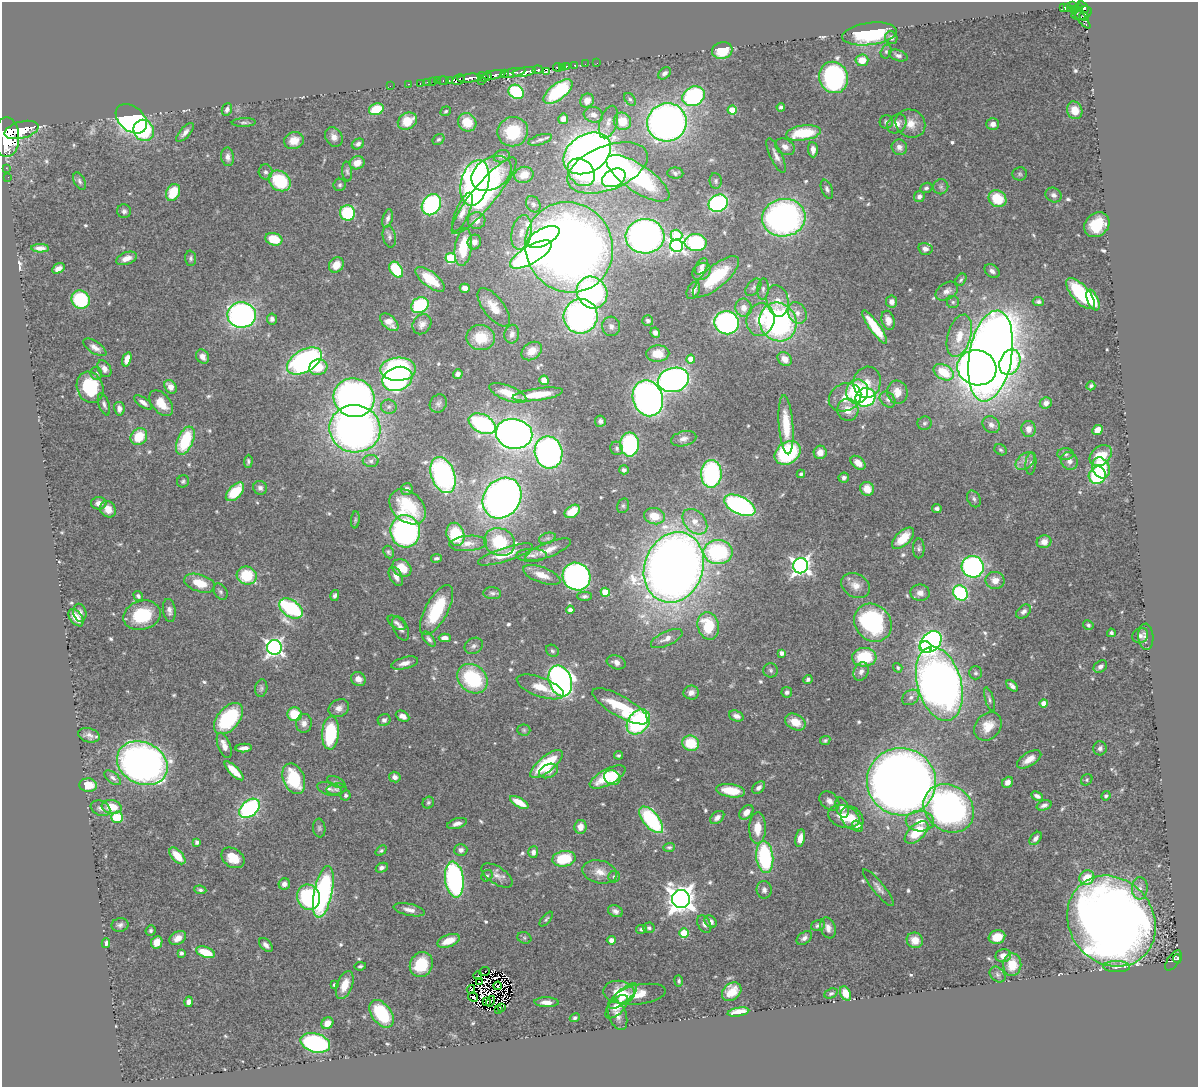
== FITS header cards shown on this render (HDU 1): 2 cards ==
NAXIS1  =                 1196
NAXIS2  =                 1085

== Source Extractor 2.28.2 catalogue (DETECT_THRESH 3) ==
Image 1196 x 1085 px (HDU 1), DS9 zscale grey, 1 PNG px = 1 image px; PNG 1200 x 1089 px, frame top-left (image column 1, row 1085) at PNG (2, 2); each listed source drawn as its Kron ellipse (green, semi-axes under 4 px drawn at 4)
Background 0.526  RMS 0.024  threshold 0.0708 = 3 sigma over >= 5 px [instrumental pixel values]
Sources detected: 622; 12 with non-positive FLUX_AUTO (blend fragments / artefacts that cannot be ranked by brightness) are neither listed nor drawn; of the other 610, the 500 brightest by FLUX_AUTO listed and drawn (110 fainter detections omitted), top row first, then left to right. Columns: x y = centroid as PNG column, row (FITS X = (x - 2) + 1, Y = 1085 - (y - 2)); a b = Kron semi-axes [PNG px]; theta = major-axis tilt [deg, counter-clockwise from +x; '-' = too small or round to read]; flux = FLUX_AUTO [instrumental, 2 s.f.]
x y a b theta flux
1073 6 3 3 - 52
1078 7 4 3 - 47
1083 7 6 4 -52 330
1064 8 4 3 - 75
1068 8 3 2 - 57
1074 9 4 3 - 84
1082 13 10 6 17 190
1084 16 5 4 - 44
1082 18 12 3 -51 120
869 34 28 11 7 120
891 38 7 6 - 5.4
722 50 10 8 14 52
886 52 7 5 74 3.3
898 55 9 5 -18 5.2
862 60 6 5 - 24
597 63 2 2 - 6.3
585 64 2 2 - 8.8
575 65 3 3 - 42
566 66 3 3 - 100
557 67 4 3 - 230
563 67 3 2 - 23
537 70 5 3 - 280
524 72 12 4 10 1300
546 72 4 2 - 17
505 73 3 3 - 150
513 73 13 4 12 430
664 73 7 5 41 6.4
494 75 12 3 11 520
487 76 5 4 - 150
483 77 6 4 -24 130
833 77 16 14 -69 260
469 78 12 4 5 680
443 80 6 3 0 43
459 80 7 4 29 340
437 81 2 2 - 8.3
449 81 3 3 - 51
481 81 2 2 - 21
427 82 2 2 - 9.8
433 82 2 2 - 15
420 83 3 2 - 9.9
409 84 3 2 - 21
390 86 2 2 - 8.7
558 91 17 8 37 120
516 92 8 6 -35 110
693 96 11 9 28 210
630 99 7 4 -53 3.2
587 101 7 6 - 11
781 107 4 3 - 3.3
227 109 6 5 - 5
376 109 7 5 21 50
732 110 4 4 - 44
1075 110 9 7 -69 20
446 111 5 4 - 2.8
593 115 10 7 -15 9.2
131 119 18 12 -40 580
563 119 5 5 - 9.6
407 121 10 8 32 36
622 121 9 8 - 34
244 122 12 3 2 3.5
467 122 9 8 - 37
608 122 17 8 72 12
667 122 20 19 - 930
886 122 7 6 - 5.4
910 123 15 13 -31 22
897 124 10 8 41 13
993 124 6 6 - 8
21 130 17 8 14 2600
144 130 11 10 - 60
185 132 12 5 48 7.9
513 132 15 14 - 65
803 133 17 7 9 75
6 137 20 12 90 6300
334 137 10 8 -57 10
438 139 6 5 - 3.4
540 140 12 5 17 5
294 141 10 8 19 18
358 144 6 5 - 5.1
785 147 10 7 -30 9.1
899 147 8 7 - 7.8
813 150 7 5 -86 9.9
587 153 25 18 33 1100
502 156 8 6 18 4.5
776 156 19 6 -65 9.6
227 157 9 6 -82 8.1
357 163 7 6 - 15
6 168 2 2 - 4.8
607 168 42 22 21 350
347 171 10 5 -84 3.7
266 172 7 7 - 4.9
581 172 15 12 -48 110
491 173 22 15 33 55
675 173 8 5 -3 4.4
1020 174 7 6 - 3.6
524 175 9 8 - 24
8 177 2 2 - 4.7
614 178 12 8 26 180
638 178 37 13 -34 180
79 181 9 5 -64 4.1
280 181 12 9 -38 88
716 181 8 6 -83 3.7
475 183 23 14 76 570
340 185 6 6 - 3.3
941 187 7 7 - 4.8
926 188 6 5 - 3.3
827 189 10 5 -67 4.9
173 192 9 6 63 49
1054 195 8 7 - 7.1
484 196 49 11 50 170
919 196 6 5 - 5.6
997 199 9 8 - 53
718 203 10 8 23 290
533 204 8 6 -59 5.6
431 205 11 9 58 200
124 211 7 6 - 5
462 212 21 7 67 13
348 213 7 7 - 85
388 218 9 5 74 5.5
784 218 22 19 8 500
477 221 9 8 - 11
1097 225 14 11 44 48
521 232 17 10 78 19
676 235 6 5 - 85
645 236 19 17 4 690
389 237 11 6 -79 5.8
543 237 18 8 26 290
274 239 8 6 -18 45
474 242 7 6 - 9.4
696 242 11 8 -3 200
677 246 6 6 - 340
463 247 19 8 83 53
569 247 46 43 -61 1900
40 248 9 4 -2 8
925 249 7 6 - 6.9
531 254 24 9 30 640
127 258 11 6 19 14
191 258 8 5 -87 3.7
451 258 5 5 - 110
336 265 8 7 - 19
702 266 9 5 58 8
58 268 7 4 31 7.9
396 270 9 6 -56 83
702 271 10 7 37 10
992 271 8 6 -39 6.9
716 277 29 11 41 83
430 279 17 7 -38 44
961 280 7 5 53 3.2
753 287 10 6 52 4.4
465 288 5 4 - 9.6
763 289 11 5 85 5.2
693 290 9 6 64 7.7
947 291 12 8 32 9.8
592 293 16 14 -54 360
1080 294 19 8 -48 86
81 300 9 8 - 120
1093 300 11 5 -67 40
778 301 16 11 -79 19
892 302 6 5 - 8.3
953 302 6 6 - 3.7
1038 302 6 4 -3 3.8
420 305 9 7 32 110
494 307 23 10 -52 26
744 308 9 8 - 13
797 313 11 9 -59 12
242 315 14 12 -3 530
581 316 17 17 - 490
272 319 5 5 - 6.4
760 319 16 14 74 41
888 320 10 6 -73 10
648 321 5 5 - 4.5
389 322 11 6 -43 15
778 322 20 18 -58 370
727 323 12 11 - 390
422 324 11 8 56 8.9
611 326 10 9 - 8.4
875 327 20 5 -55 52
655 333 5 4 - 6.9
512 334 9 7 79 7.4
959 336 22 11 74 33
481 338 14 12 -7 40
95 347 13 6 -33 9.4
532 351 11 8 36 18
658 354 11 8 3 30
991 356 46 21 80 2700
203 357 7 6 - 9.3
127 359 7 4 73 15
691 359 4 4 - 22
785 359 8 6 -41 15
304 361 19 11 30 470
1010 362 13 10 65 240
318 367 9 8 - 37
977 368 20 17 -15 1000
104 369 9 6 -60 9.3
398 369 17 11 1 200
944 372 11 7 -29 54
96 373 6 6 - 3.2
458 374 5 4 - 4.7
397 379 15 11 21 350
544 380 5 5 - 26
673 380 16 12 16 630
867 382 16 13 77 20
1091 386 4 3 - 2.9
90 387 16 13 -69 87
170 387 7 5 -55 14
857 392 12 11 - 120
897 392 12 10 -83 17
508 393 19 7 -21 31
538 394 25 6 8 45
845 397 17 13 25 26
865 397 10 9 - 180
354 398 20 19 - 640
648 398 18 15 -70 700
888 400 9 6 -44 5.9
143 402 10 4 -34 8.7
161 403 15 9 -50 25
1046 403 6 5 - 9
104 404 11 5 -71 5.1
438 404 9 8 - 5.4
389 407 8 7 - 4.8
119 409 7 5 -78 9.5
848 410 11 10 - 21
600 421 5 5 - 4.7
924 423 7 7 - 3.6
482 424 14 9 -27 210
786 425 29 7 -85 43
991 425 9 8 - 8.8
355 429 25 23 -11 840
1028 429 8 7 - 11
1097 430 6 4 42 14
514 434 18 15 -10 950
139 437 9 7 51 43
684 439 13 7 13 8.5
185 441 15 8 67 88
629 444 12 9 90 190
617 448 7 6 - 4
1001 450 6 5 - 3
549 452 16 14 -77 490
820 452 7 6 - 14
788 453 14 10 35 150
1066 454 8 6 -3 4.2
1101 456 12 9 39 44
248 461 6 4 88 3.6
371 461 8 6 -1 5.7
1025 461 11 7 38 9.7
1069 461 9 8 - 7.8
858 463 8 5 -40 14
1031 463 11 5 84 4.6
1101 468 11 8 -63 72
624 470 5 4 - 4.2
711 474 14 10 89 220
801 474 4 3 - 3.7
443 475 19 11 -70 290
1097 475 9 8 - 120
844 478 5 5 - 4.6
183 481 6 6 - 2.9
260 488 7 6 - 6.1
407 489 6 6 - 5.2
867 489 7 6 - 20
235 492 11 6 46 60
502 498 21 18 53 980
974 499 9 6 -63 5
99 503 8 6 1 9.4
740 505 17 8 -25 350
623 506 7 6 - 3.5
408 507 20 14 -41 76
108 509 8 7 - 17
937 509 5 4 - 4.6
572 511 8 5 36 34
654 516 10 8 -11 31
355 520 8 4 83 2.7
695 522 15 10 -47 22
405 531 16 14 -83 350
455 534 12 8 -71 62
547 538 9 5 18 4.7
903 538 14 7 43 36
499 542 16 13 -25 76
1044 542 7 6 - 11
468 543 19 7 4 14
919 548 10 5 89 4.3
548 550 24 7 22 19
388 552 6 5 - 3
718 552 14 12 -1 170
505 554 29 7 18 27
532 555 15 6 1 8.4
436 558 5 4 - 3.4
800 566 7 7 - 770
674 567 36 29 69 2400
973 567 11 10 - 360
402 568 10 8 -38 31
542 575 20 7 -20 19
247 576 10 8 -24 67
396 576 10 6 -63 9.1
576 577 14 13 - 530
995 580 9 8 - 15
200 583 16 8 -18 34
855 585 15 11 -30 16
221 592 9 6 -58 4.5
605 592 4 4 - 49
492 593 9 6 -4 4.2
920 593 9 8 - 10
960 593 8 7 - 190
335 595 5 4 - 4
138 596 5 4 - 3.1
585 596 7 4 1 4.1
291 608 13 8 -34 270
169 610 12 6 -83 7.7
436 610 28 11 62 86
570 610 4 4 - 5.3
1024 612 8 6 40 5.5
80 613 9 6 -77 6.8
142 615 19 14 15 83
76 618 10 6 -53 24
397 623 10 5 -34 5.1
873 623 20 17 -49 190
1088 625 5 5 - 3.2
708 626 14 10 -76 67
401 628 13 7 -65 8.4
1111 633 4 3 - 3.7
1140 636 8 7 - 5.3
1146 637 13 7 -86 8.5
445 638 6 4 -1 13
667 638 17 7 24 12
429 639 9 4 -53 4.7
931 642 12 9 45 190
474 646 9 7 32 5.9
274 647 7 7 - 610
925 647 6 5 - 200
552 651 7 5 -36 3.2
782 653 4 4 - 8
864 657 12 9 3 74
616 662 9 6 -20 8.7
405 663 14 6 14 11
1100 666 7 5 38 5.3
898 668 5 4 - 2.9
771 670 7 7 - 4.1
861 672 9 7 64 7.1
976 673 6 6 - 3.6
358 679 8 6 -38 12
472 679 16 13 -42 130
808 679 5 4 - 4.2
560 681 16 11 -69 740
939 684 38 22 -74 1400
1012 686 7 4 -43 5.2
540 687 25 9 -20 27
261 688 9 6 80 4
691 692 8 7 - 8.4
787 692 5 5 - 4.1
911 697 9 7 34 6.7
989 699 12 4 -72 4.1
1043 703 4 4 - 17
620 706 31 10 -30 88
339 708 10 8 26 9.2
295 714 7 7 - 53
402 716 7 5 -26 9.2
736 716 7 5 -19 8.2
228 719 18 11 49 130
384 720 6 6 - 4.6
638 722 14 10 51 200
795 722 11 7 -26 26
304 723 9 8 - 9.9
988 726 15 12 49 27
524 730 6 5 - 3
330 733 16 8 86 99
89 735 11 7 -15 8.6
825 740 5 4 - 2.8
691 743 8 7 - 55
224 745 13 6 -68 12
244 748 8 4 4 8.3
1100 748 7 6 - 5.6
618 755 4 4 - 2.8
1029 759 14 6 32 16
142 763 26 21 -26 880
546 764 20 8 39 82
234 771 12 4 -45 28
548 771 9 6 25 12
395 777 6 5 - 7.9
607 777 20 8 28 60
612 777 8 7 - 29
113 778 10 5 -39 5.3
294 779 16 10 -68 78
1087 780 6 5 - 2.9
336 782 10 5 -23 3.9
901 782 34 33 - 2300
1007 782 6 5 - 9.2
88 785 9 6 -6 25
759 788 7 5 41 6.3
329 789 12 6 -15 7
336 789 10 5 6 4.7
731 791 14 6 -9 41
345 795 5 5 - 3.5
1037 796 6 3 -26 5.5
1106 796 5 4 - 3.7
829 801 11 8 -41 9.6
519 802 10 4 -28 25
428 803 6 5 - 3
1044 805 8 5 19 6.1
112 807 10 7 -8 31
100 808 10 7 -24 6.7
249 808 12 8 40 220
842 808 10 6 -72 11
949 808 27 22 -38 530
746 812 8 5 48 14
117 817 6 5 - 48
717 817 8 5 41 7.9
844 817 16 11 -19 29
852 818 13 10 -49 23
651 820 16 8 -51 160
920 821 14 10 -3 26
457 823 10 5 17 7.9
857 826 6 5 - 18
580 827 7 6 - 13
319 828 9 6 -84 4.1
757 828 16 8 89 27
916 832 14 8 43 59
800 838 9 4 79 13
1035 838 7 5 50 6.7
197 842 4 3 - 5.3
669 847 6 4 4 3.1
381 850 6 4 38 2.9
461 850 6 6 - 6.8
533 852 6 5 - 6.4
177 856 10 5 -47 32
765 857 16 8 -83 160
233 858 12 9 -34 31
564 859 12 8 10 62
382 868 6 4 26 6.4
600 872 17 11 -14 19
497 875 18 8 -32 13
487 876 6 5 - 2.9
614 877 6 5 - 4
1087 878 8 7 - 32
454 879 18 9 -82 330
284 884 6 5 - 7.9
878 888 23 5 -50 9.1
1140 888 11 8 89 9.2
200 890 6 4 -9 3.3
764 890 9 7 -81 6.3
323 892 26 9 78 270
309 897 13 11 -66 170
681 899 9 9 - 2000
409 910 16 6 -12 10
615 911 8 5 -24 6.6
546 919 9 4 50 2.8
1111 921 48 42 -51 2900
711 922 7 5 -42 8.3
704 924 9 6 -60 6.4
120 925 8 7 - 5.3
818 925 7 5 14 4.7
649 928 6 5 - 3.9
828 928 11 7 -71 11
641 929 5 4 - 3.4
151 931 5 5 - 3
684 933 5 4 - 76
997 937 8 6 16 27
178 938 9 6 30 15
524 938 7 5 -23 3.1
804 938 9 5 39 6.2
611 940 4 4 - 8.6
915 940 8 7 - 18
449 941 11 6 20 26
157 942 6 5 - 20
106 943 5 4 - 6.9
266 945 8 5 -47 6.7
206 952 10 5 -19 45
181 953 4 4 - 3.4
1003 956 8 6 14 14
1177 959 4 3 - 63
1173 960 12 5 55 120
421 965 13 11 61 68
1012 965 11 9 89 32
360 966 6 4 10 2.7
1116 967 13 5 -1 5.9
484 972 5 3 - 3.4
997 975 9 6 -46 5.1
478 976 4 2 - 3.1
679 981 5 4 - 3.1
479 982 2 2 - 4
335 985 4 4 - 6.9
345 985 15 7 69 26
498 986 4 3 - 6.1
471 989 4 4 - 4.5
619 992 15 11 -9 31
732 992 10 8 40 25
831 993 7 4 25 3.3
845 993 7 5 -64 21
640 994 26 10 9 28
623 996 18 6 41 21
473 997 5 2 - 3.4
491 1001 5 2 - 2.8
189 1002 5 4 - 6.6
487 1002 4 2 - 3.1
547 1002 12 5 -2 12
502 1007 3 2 - 3
617 1007 14 7 47 19
498 1009 2 2 - 3.2
738 1012 11 4 9 28
382 1014 15 9 -53 94
617 1015 16 8 -69 14
575 1018 5 4 - 3.2
327 1023 6 5 - 15
315 1043 15 9 -15 260
At the frame edge (FLAGS 8, measured only in part): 1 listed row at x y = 6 137
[110 fainter detections neither listed nor drawn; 12 non-positive-flux detections neither listed nor drawn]